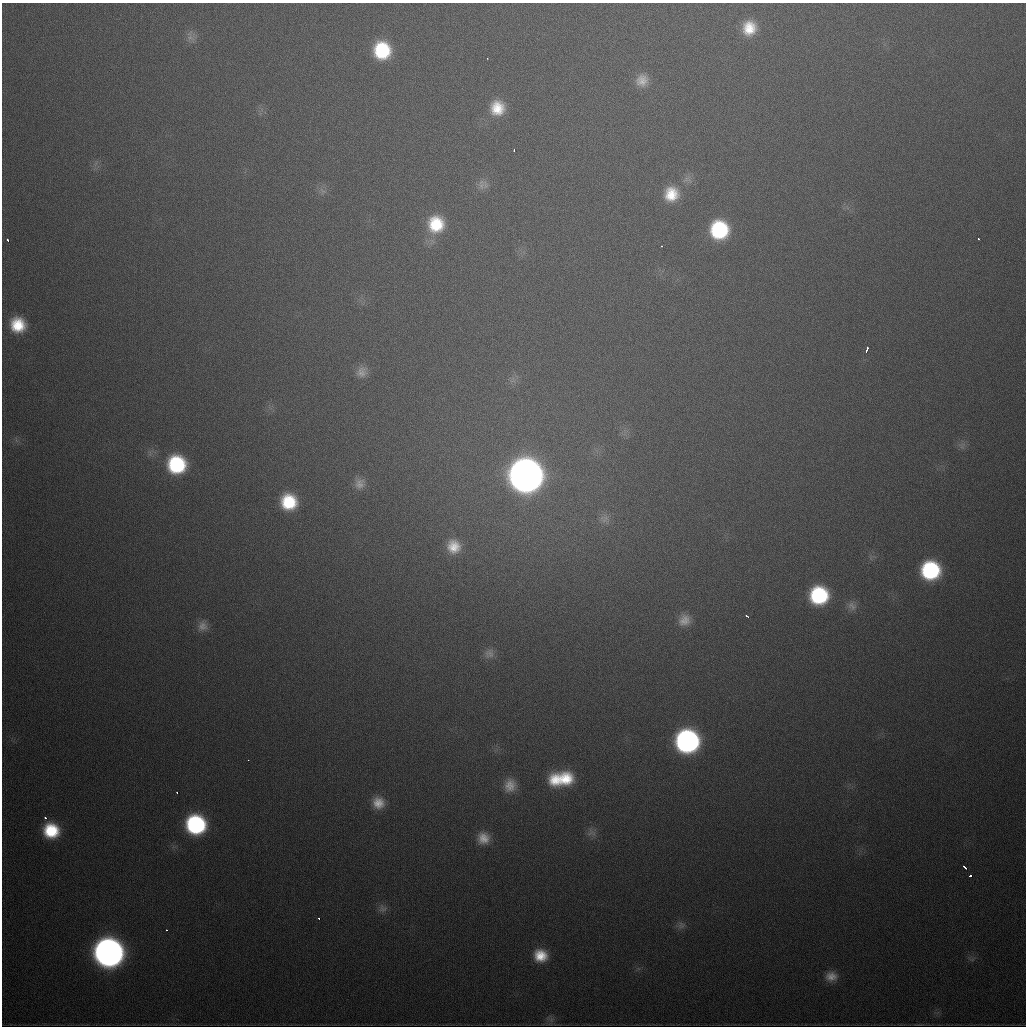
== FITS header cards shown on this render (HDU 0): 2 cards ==
NAXIS1  =                 1024
NAXIS2  =                 1024

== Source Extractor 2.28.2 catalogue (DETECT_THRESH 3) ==
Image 1024 x 1024 px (HDU 0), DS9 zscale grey, 1 PNG px = 1 image px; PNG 1028 x 1028 px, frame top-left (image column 1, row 1024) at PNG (2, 3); no overlay
Background 572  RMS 19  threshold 56.4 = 3 sigma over >= 5 px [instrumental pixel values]
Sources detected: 54; all 54 listed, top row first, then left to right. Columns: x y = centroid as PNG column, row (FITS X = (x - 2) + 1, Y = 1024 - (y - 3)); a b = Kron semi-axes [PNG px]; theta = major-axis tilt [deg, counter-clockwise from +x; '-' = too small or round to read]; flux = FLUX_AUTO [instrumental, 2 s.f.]
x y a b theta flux
749 28 16 15 - 3.5e+04
191 38 12 9 -27 8.8e+03
382 50 16 15 - 8.4e+04
487 58 3 2 - 1.6e+03
642 80 16 15 - 1.9e+04
497 108 17 16 - 3.6e+04
514 150 3 2 - 2.3e+03
481 184 16 11 87 1.1e+04
322 191 12 5 -42 5.0e+03
671 194 18 17 - 3.7e+04
436 224 18 17 - 5.7e+04
719 230 16 15 - 1.2e+05
978 239 3 3 - 2.7e+03
8 240 3 3 - 2.7e+03
662 246 3 2 - 2.3e+03
18 325 15 14 - 4.6e+04
867 349 6 3 73 6.3e+03
362 372 17 14 48 1.4e+04
962 446 10 8 75 6.0e+03
177 464 16 16 - 1.2e+05
526 475 18 18 - 2.7e+06
360 483 15 14 - 1.4e+04
289 502 15 15 - 6.5e+04
604 519 14 13 - 1.1e+04
454 546 15 14 - 2.5e+04
930 570 15 15 - 1.5e+05
819 595 15 15 - 1.3e+05
852 606 14 11 -38 9.4e+03
747 616 4 2 - 2.6e+03
684 620 15 13 33 1.5e+04
202 626 15 13 68 1.2e+04
489 653 15 13 53 1.1e+04
687 741 16 16 - 4.4e+05
248 760 3 2 - 1.2e+03
561 779 26 14 7 7.1e+04
510 785 16 14 80 1.9e+04
177 792 3 2 - 2.0e+03
378 803 15 14 - 2.1e+04
45 818 4 3 - 3.2e+03
196 825 16 15 - 2.0e+05
51 831 15 14 - 6.3e+04
591 832 13 11 -24 8.6e+03
483 838 15 15 - 2.1e+04
965 868 4 3 - 1.3e+04
970 876 3 3 - 1.4e+04
383 908 13 11 -32 8.0e+03
319 918 3 3 - 2.0e+03
681 925 12 10 37 7.6e+03
166 930 3 2 - 2.8e+03
109 952 17 16 - 1.4e+06
540 956 14 13 - 3.1e+04
972 959 7 5 1 3.0e+03
831 976 15 12 -2 1.6e+04
551 1020 7 5 46 4.6e+03